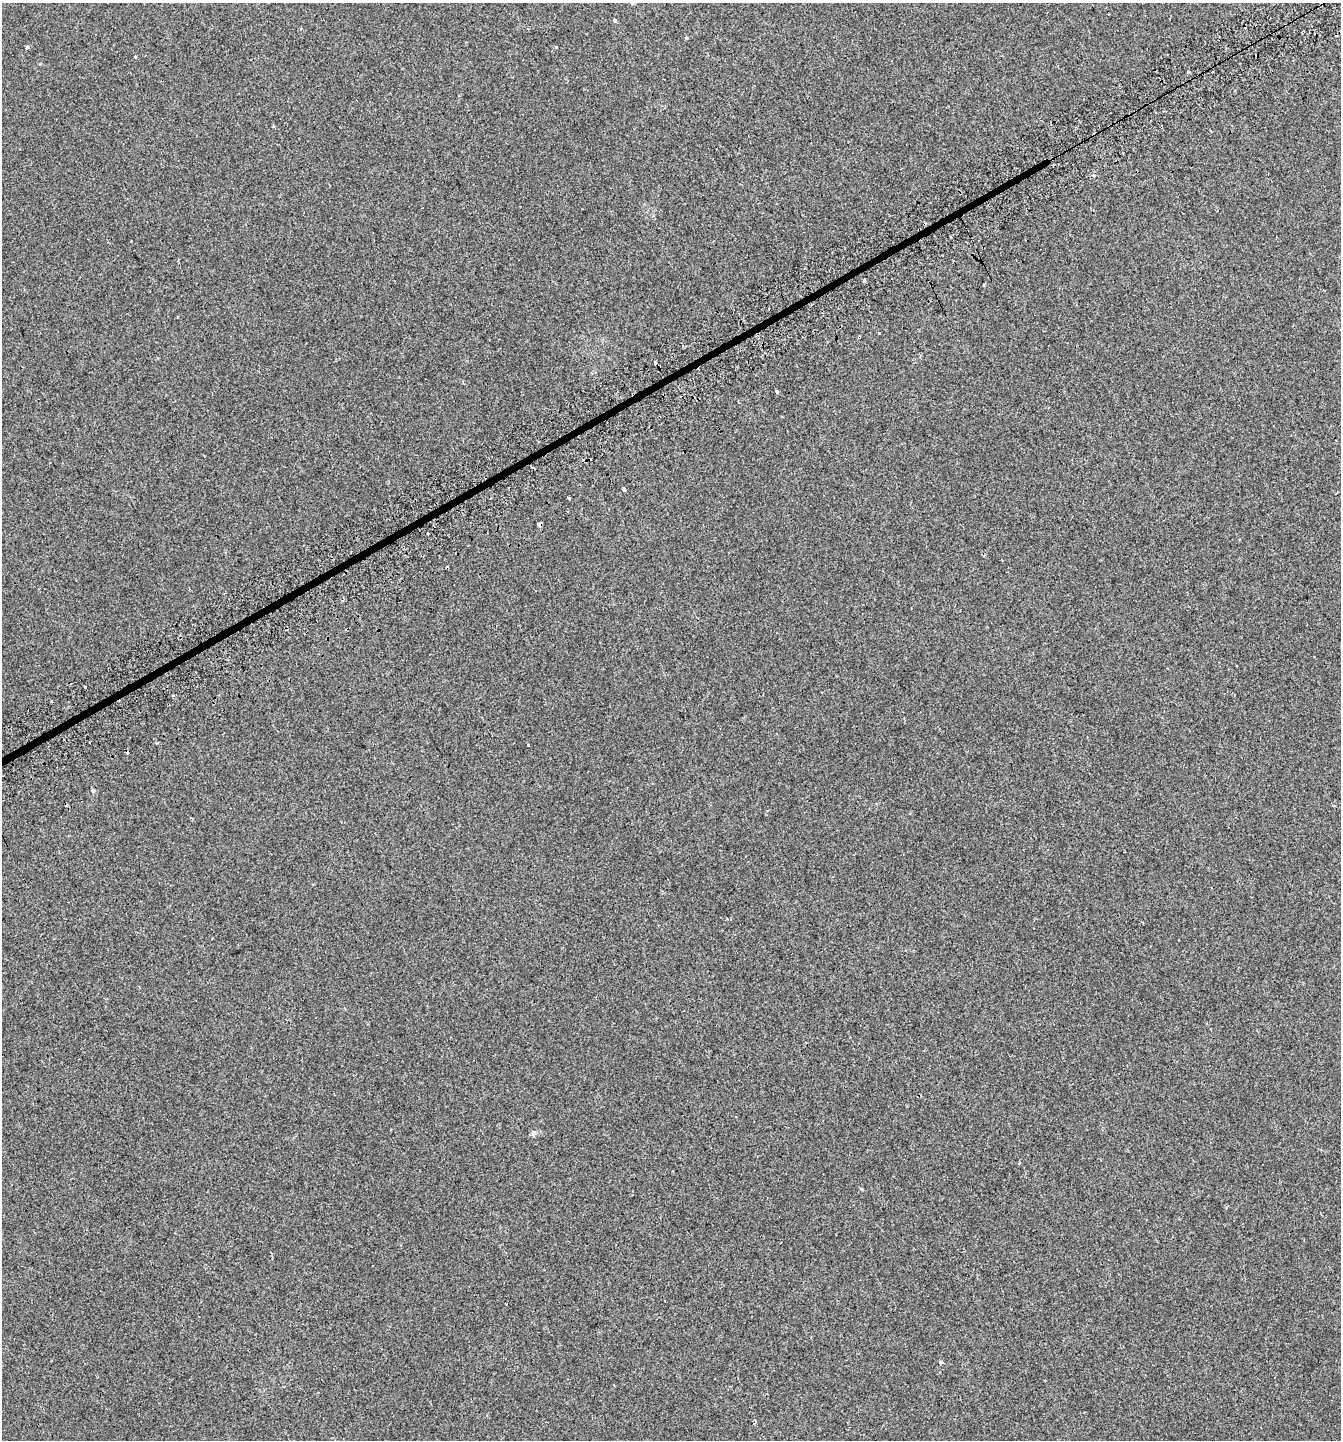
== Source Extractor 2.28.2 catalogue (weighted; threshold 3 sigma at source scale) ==
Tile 10 of 4 x 4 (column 2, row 3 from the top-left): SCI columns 1501-2839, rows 1489-2926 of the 5732 x 5857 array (HDU 1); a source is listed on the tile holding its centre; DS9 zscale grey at full resolution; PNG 1343 x 1442 px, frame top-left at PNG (2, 3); no overlay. Shown black and unused: <1% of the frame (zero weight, under 2 of 3 exposures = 3% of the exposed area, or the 3 px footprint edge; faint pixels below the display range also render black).
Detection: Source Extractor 2.28.2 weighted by HDU 2 'WHT'; one run over the whole footprint, this tile lists its part. Background 0.0096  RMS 0.0067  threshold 0.0301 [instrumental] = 3 sigma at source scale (4.5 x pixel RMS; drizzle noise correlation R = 1.50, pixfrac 1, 0.0396/0.0396 arcsec/px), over >= 5 px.
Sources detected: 27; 5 cosmic-ray / hot-pixel residue — not listed; the other 22 listed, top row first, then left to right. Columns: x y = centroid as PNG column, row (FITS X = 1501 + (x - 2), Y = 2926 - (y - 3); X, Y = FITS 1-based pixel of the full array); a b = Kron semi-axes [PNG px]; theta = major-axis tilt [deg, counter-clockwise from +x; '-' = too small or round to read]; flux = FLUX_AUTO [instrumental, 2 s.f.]
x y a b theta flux
614 20 4 3 - 2.2
556 47 3 3 - 1
27 48 3 3 - 2.6
135 57 4 3 - 0.59
1188 72 3 3 - 1.8
1094 176 4 4 - 1
864 280 4 4 - 0.76
984 284 3 3 - 2.1
879 333 3 2 - 0.72
777 392 3 3 - 3.3
738 402 3 2 - 1
624 489 3 3 - 3
568 498 3 3 - 1.2
540 524 4 4 - 5.9
428 533 2 2 - 0.63
85 687 3 2 - 1.1
528 745 3 3 - 2
93 790 4 4 - 2.3
533 1133 7 6 - 1.8
1019 1163 4 3 - 0.55
506 1304 2 2 - 0.54
941 1362 4 3 - 1.2
Overlapping masked pixels (flux is a lower limit): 1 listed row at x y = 540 524
Unlisted compact peaks at least as high as the median listed source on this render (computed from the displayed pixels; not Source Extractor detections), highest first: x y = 686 38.